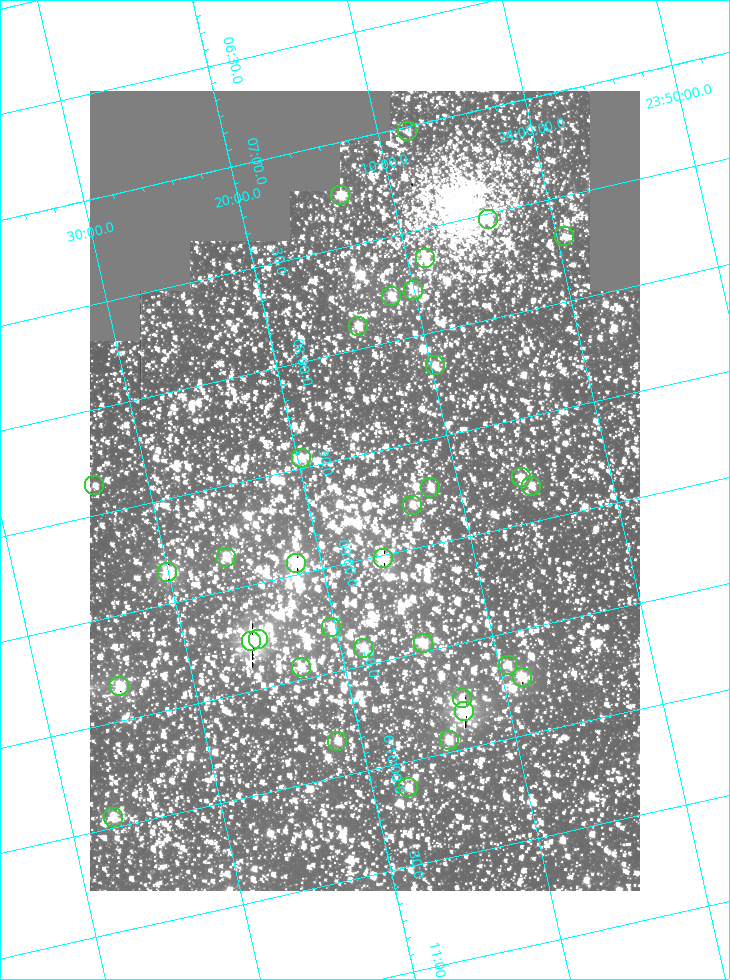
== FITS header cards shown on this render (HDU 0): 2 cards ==
NAXIS1  =                  550
NAXIS2  =                  800

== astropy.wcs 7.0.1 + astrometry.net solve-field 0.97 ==
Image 550 x 800 px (HDU 0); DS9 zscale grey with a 90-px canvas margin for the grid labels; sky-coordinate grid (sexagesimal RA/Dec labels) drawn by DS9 from the SOLVED WCS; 34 Tycho-2 reference stars matched to detected sources circled (green)
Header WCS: RA---TAN/DEC--TAN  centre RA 06:08:40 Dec +24:16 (92.17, +24.27 deg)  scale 3.97 arcsec/px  FOV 36.4' x 53.0'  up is -103 deg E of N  parity normal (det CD < 0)
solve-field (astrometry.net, Tycho-2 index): VERIFIED the header's WCS against the Tycho-2 star catalogue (verified at 3 index scales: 19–34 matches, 0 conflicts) and refined it, rather than solving blind
Solved WCS: RA---TAN-SIP/DEC--TAN-SIP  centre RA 06:08:40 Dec +24:16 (92.17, +24.27 deg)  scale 3.97 arcsec/px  FOV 36.4' x 53.0'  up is -103 deg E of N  parity normal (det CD < 0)
The solver's refit moves the header's centre by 0.16 arcsec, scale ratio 1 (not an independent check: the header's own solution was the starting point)
Tycho-2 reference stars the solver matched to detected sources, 34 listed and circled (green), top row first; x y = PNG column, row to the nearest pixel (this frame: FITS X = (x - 90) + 1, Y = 800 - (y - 91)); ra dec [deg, ICRS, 3 dp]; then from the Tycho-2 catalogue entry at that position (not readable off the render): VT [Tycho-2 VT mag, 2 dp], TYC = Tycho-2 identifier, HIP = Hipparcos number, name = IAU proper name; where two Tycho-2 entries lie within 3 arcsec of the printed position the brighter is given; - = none
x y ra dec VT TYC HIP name
407 131 91.756 +24.135 11.55 1864-383-1 - -
340 195 91.813 +24.222 9.50 1864-951-1 - -
488 219 91.882 +24.069 10.67 1864-1197-1 - -
564 236 91.922 +23.991 11.04 1864-773-1 - -
425 258 91.910 +24.147 9.81 1864-677-1 - -
413 290 91.945 +24.168 9.83 1864-545-1 - -
391 296 91.946 +24.193 9.49 1864-879-1 - -
358 326 91.972 +24.235 9.87 1864-607-1 - -
435 365 92.040 +24.163 9.97 1864-387-1 - -
301 458 92.113 +24.329 10.09 1877-692-1 - -
521 477 92.195 +24.097 9.91 1877-1306-1 - -
94 485 92.090 +24.558 11.22 1868-1493-1 - -
531 486 92.208 +24.088 10.02 1877-898-1 - -
430 487 92.182 +24.197 9.90 1877-42-1 - -
412 505 92.198 +24.221 10.14 1877-234-1 - -
226 557 92.210 +24.434 9.33 1881-345-1 - -
383 558 92.254 +24.266 8.73 1877-224-1 - -
296 563 92.236 +24.360 8.19 1877-300-1 29148 -
167 572 92.212 +24.501 8.67 1881-93-1 - -
331 627 92.321 +24.338 9.42 1877-884-1 - -
258 639 92.315 +24.419 9.14 1881-15-1 - -
251 641 92.316 +24.428 7.55 1881-1595-1 - -
423 643 92.364 +24.244 8.80 1877-1589-1 - -
363 648 92.355 +24.308 9.21 1877-702-1 - -
508 665 92.412 +24.157 10.23 1877-766-1 - -
301 667 92.360 +24.380 9.69 1881-496-1 - -
522 677 92.431 +24.145 8.75 1877-16-1 - -
119 686 92.334 +24.580 8.60 1881-81-1 - -
462 698 92.439 +24.215 10.07 1877-154-1 - -
464 711 92.456 +24.215 7.57 1877-1484-1 - -
449 740 92.485 +24.239 9.49 1877-1276-1 - -
337 741 92.457 +24.359 9.75 1877-1432-1 - -
408 787 92.531 +24.294 10.40 1877-334-1 - -
113 817 92.487 +24.619 9.38 1881-1542-1 - -